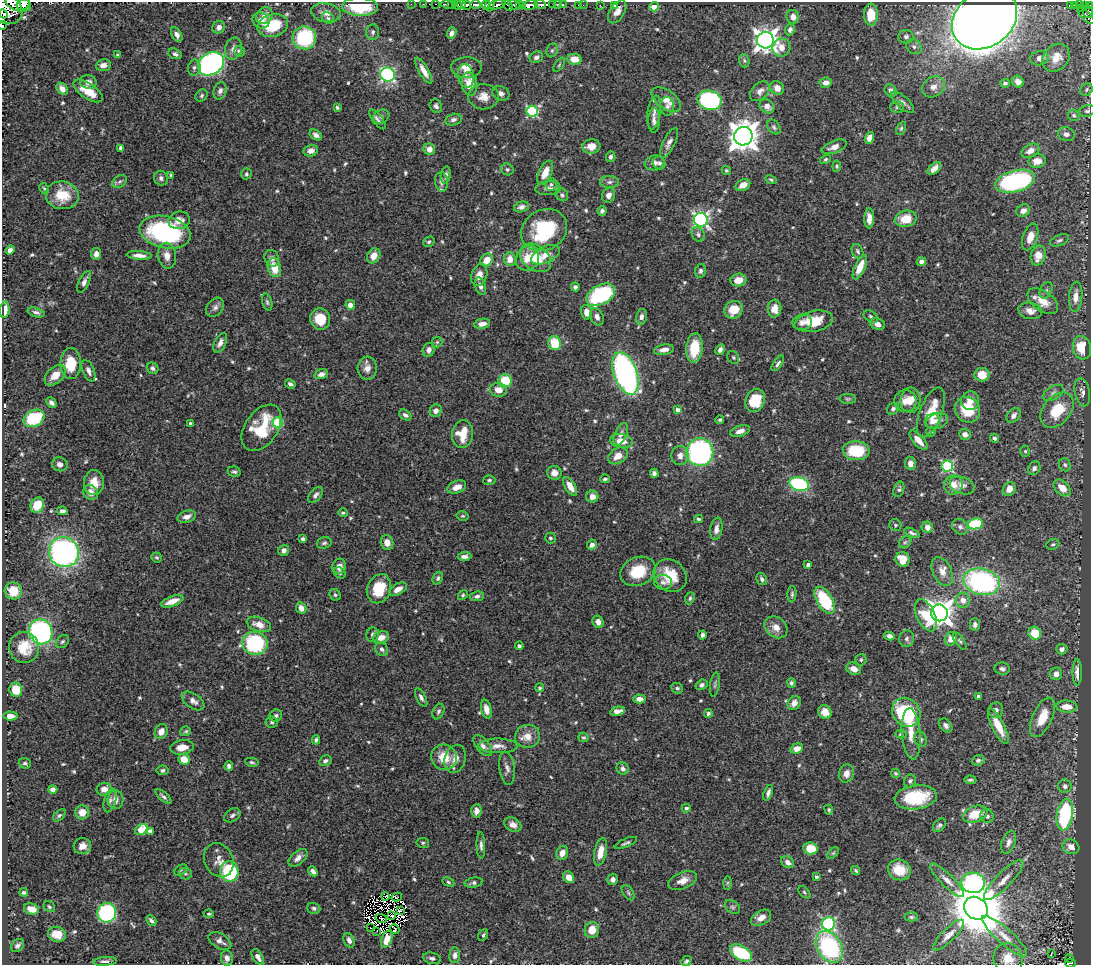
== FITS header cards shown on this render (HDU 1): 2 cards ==
NAXIS1  =                 1089
NAXIS2  =                  963

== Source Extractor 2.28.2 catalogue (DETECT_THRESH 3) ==
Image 1089 x 963 px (HDU 1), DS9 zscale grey, 1 PNG px = 1 image px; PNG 1093 x 967 px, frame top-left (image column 1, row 963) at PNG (2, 2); each listed source drawn as its Kron ellipse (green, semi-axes under 4 px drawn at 4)
Background 0.615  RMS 0.017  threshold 0.0518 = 3 sigma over >= 5 px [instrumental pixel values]
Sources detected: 642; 8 with non-positive FLUX_AUTO (blend fragments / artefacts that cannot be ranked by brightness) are neither listed nor drawn; of the other 634, the 500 brightest by FLUX_AUTO listed and drawn (134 fainter detections omitted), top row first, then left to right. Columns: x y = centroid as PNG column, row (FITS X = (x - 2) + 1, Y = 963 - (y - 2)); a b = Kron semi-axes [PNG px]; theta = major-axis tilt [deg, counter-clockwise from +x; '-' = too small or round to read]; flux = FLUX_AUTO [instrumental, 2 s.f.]
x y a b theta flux
18 3 13 7 -19 570
24 4 7 5 41 530
411 4 2 2 - 12
423 4 2 2 - 5.7
436 4 3 2 - 16
447 4 6 3 -9 33
452 4 3 2 - 20
519 4 3 3 - 56
540 4 6 3 -8 240
553 4 3 3 - 130
558 4 2 2 - 20
563 4 3 2 - 23
457 5 5 4 - 270
461 5 5 3 - 310
466 5 4 2 - 63
476 5 5 3 - 260
486 5 5 4 - 96
490 5 7 3 74 69
497 5 9 3 12 300
507 5 6 3 -55 170
514 5 6 4 -26 190
523 5 4 2 - 16
530 5 8 4 10 650
579 5 3 2 - 21
583 5 2 2 - 4.3
600 5 2 2 - 5.4
615 5 4 3 - 5
1075 5 4 3 - 81
1079 5 4 3 - 37
1070 6 4 3 - 73
1084 6 4 2 - 47
1089 6 4 3 - 130
360 7 18 9 -2 2.8
654 7 4 4 - 17
5 8 18 14 -36 2000
1081 9 2 2 - 400
617 12 13 7 57 7.6
1088 12 6 5 - 31
326 13 15 9 -10 10
3 14 4 2 - 200
871 15 11 7 -88 28
264 16 9 7 46 8.2
1086 16 11 4 -42 89
793 17 7 6 - 6.9
328 18 6 5 - 2.3
985 19 35 28 36 2100
261 21 9 7 -34 8.5
2 25 4 2 - 130
273 26 15 11 14 42
219 27 6 6 - 5.5
790 30 6 5 - 3.9
373 32 8 6 87 3.6
451 33 6 4 68 4.4
177 34 8 5 -60 5.6
906 37 7 7 - 4.8
304 38 11 11 - 87
765 40 8 8 - 940
781 47 9 9 - 13
914 47 8 6 -40 4.3
233 49 11 8 75 7.1
552 50 7 5 68 2.6
239 51 5 5 - 4.7
175 54 7 5 -23 3.2
118 55 4 4 - 2.3
536 57 7 5 27 4.4
1039 58 9 7 13 7.3
1056 58 15 12 48 20
574 59 7 5 -9 19
744 61 7 5 -71 2.3
211 64 14 10 32 370
103 65 7 5 6 7
559 65 8 4 55 2
194 68 8 6 81 3.2
466 68 15 10 2 13
424 71 15 5 -60 10
388 75 7 7 - 190
466 76 12 8 -80 6.6
88 82 8 6 -4 6.1
1018 82 6 5 - 8
826 83 6 5 - 6.9
1005 83 5 4 - 2.2
469 84 12 8 -83 22
933 87 12 9 33 11
777 88 7 6 - 8.6
62 89 6 5 - 7
1086 90 7 6 - 2.5
88 91 16 7 -34 23
220 91 9 6 73 4.5
760 91 11 7 45 6.3
891 91 6 5 - 4.7
501 93 9 7 -27 4.9
202 96 7 5 48 2.4
484 97 15 12 -2 13
666 100 16 9 -36 16
710 100 12 9 -15 170
903 102 14 6 -42 5.2
436 106 7 6 - 3.3
667 106 9 7 -86 4.9
767 106 8 6 -39 8.8
337 107 4 4 - 2
897 107 7 6 - 2.9
532 111 6 5 - 130
1087 111 8 5 14 2.8
654 113 17 6 82 7.2
1074 115 6 5 - 2.2
381 117 8 6 30 3.5
377 119 12 5 -52 3.9
453 120 8 5 13 3.7
654 120 12 6 88 4.7
774 127 8 5 -53 2.7
901 128 7 4 63 2.1
1066 134 8 7 - 5
316 135 7 4 -34 4.7
743 136 9 9 - 1700
869 138 6 4 71 9.3
669 143 16 6 64 6.6
591 146 9 7 6 12
834 147 13 6 20 9
120 148 4 3 - 2.3
429 149 6 5 - 8.6
311 151 7 5 13 6.4
1030 151 9 6 28 7.8
611 157 5 5 - 3
825 159 6 4 37 1.9
1037 161 8 7 - 11
655 163 10 7 9 4.9
659 163 7 6 - 2.6
837 166 5 4 - 1.9
934 168 8 4 42 7.5
507 169 6 5 - 2.3
726 170 5 4 - 1.8
545 173 13 6 65 15
246 174 5 5 - 2.4
171 175 4 3 - 1.9
446 175 8 4 82 3.8
161 178 7 6 - 3.6
771 180 6 4 -27 2
1015 181 20 10 15 210
120 182 8 5 34 2.9
441 182 10 6 -82 5.1
609 182 9 6 2 3.9
551 184 6 5 - 2.8
743 185 8 5 28 11
548 188 13 7 4 6
44 189 6 4 -62 1.9
62 195 16 14 -9 31
562 195 7 6 - 2.6
608 195 7 6 - 6.4
521 207 8 5 15 4.5
602 211 5 4 - 3.2
1023 211 7 6 - 7.6
869 218 10 5 88 8.8
906 219 11 8 14 23
179 220 11 8 14 11
701 220 7 7 - 320
544 230 24 20 31 87
165 232 26 16 -13 180
698 234 8 6 -60 3.5
1030 237 14 7 72 14
1059 240 10 5 23 3
429 242 6 5 - 2.6
10 250 5 4 - 5
858 251 7 5 -67 2.5
96 254 6 5 - 7.4
139 255 12 4 -5 7.2
546 255 15 8 26 12
1038 255 10 7 75 17
167 256 13 9 -80 11
374 256 8 6 59 10
272 258 8 7 - 5.1
528 258 13 11 62 18
536 258 17 12 -38 29
510 259 7 5 -84 11
487 260 7 6 - 15
921 262 5 4 - 4.7
860 267 13 5 66 17
274 268 9 6 -76 25
700 271 7 5 79 3.4
479 275 11 8 74 9.5
739 280 8 6 14 12
84 282 12 5 66 5.1
480 286 9 5 -72 4.7
575 287 4 4 - 3
1046 290 9 5 63 3.1
601 295 15 9 29 130
1076 297 15 6 85 11
1043 301 17 9 -36 19
267 302 9 5 -75 2.5
350 305 5 4 - 7.7
215 307 10 8 49 5
774 309 9 6 82 11
5 310 8 4 87 13
734 310 10 8 34 20
1030 311 12 8 -12 9.3
36 312 9 4 -15 3.8
587 312 7 5 -79 11
597 317 9 6 -69 6.3
641 317 8 5 77 5
871 317 8 5 -34 2.7
320 319 11 10 - 26
814 321 19 10 11 26
802 322 10 7 9 6.1
482 324 8 5 12 7
877 324 8 5 -24 6.9
437 342 5 5 - 1.9
220 343 11 5 63 6.1
555 343 7 6 - 36
694 348 14 8 84 37
1082 348 12 9 -76 32
429 350 7 6 - 5.3
664 350 10 5 10 6.5
720 350 5 4 - 4.5
733 357 7 5 -58 2
778 363 9 4 55 3
71 364 15 10 90 35
153 368 6 5 - 3.4
367 368 11 9 86 8.6
88 371 11 5 -68 5.6
625 373 22 11 -70 350
321 374 7 5 19 5.2
55 375 12 8 41 17
982 375 7 7 - 19
505 381 7 6 - 49
290 384 5 4 - 3.1
498 390 8 7 - 11
1082 392 14 7 -78 6.1
1053 393 11 6 30 4.9
848 399 8 5 -3 2.1
910 400 12 10 86 13
755 401 12 9 68 30
906 401 11 11 - 12
970 401 9 9 - 9.7
51 403 6 4 -44 4.3
893 409 6 5 - 3.5
677 410 4 4 - 6.1
967 410 13 12 - 37
1057 410 20 13 50 40
436 411 6 6 - 6
931 412 26 11 69 31
405 415 7 4 -36 3.8
1014 415 8 6 48 4.8
34 418 11 8 29 73
720 420 4 4 - 1.9
932 421 8 7 - 6.6
937 421 11 7 17 8
278 422 5 5 - 75
190 423 3 3 - 2.3
261 428 26 16 55 50
740 431 10 5 18 8.1
931 432 5 4 - 2
463 434 14 10 84 25
621 434 12 6 66 5.5
965 434 6 5 - 5.4
994 438 5 4 - 3.1
918 440 12 5 -47 12
621 441 11 7 -7 14
856 451 13 9 -4 54
1025 451 5 5 - 1.8
700 452 14 13 - 230
618 456 10 7 33 11
680 456 9 8 - 8.2
910 463 6 5 - 8.6
60 464 8 6 -25 4.7
1065 465 6 6 - 2.6
947 466 6 5 - 140
1034 468 7 6 - 3.9
234 472 7 5 -13 2.4
554 473 7 7 - 8.1
654 473 4 4 - 3.4
605 479 4 3 - 2.2
489 480 6 5 - 2.5
94 483 12 10 90 15
799 484 10 6 -15 140
953 485 9 9 - 12
962 485 13 8 -21 7.3
570 486 10 5 -59 13
457 487 10 6 21 11
1062 488 10 6 -42 14
899 489 8 5 72 2.6
1009 489 7 6 - 10
91 492 8 7 - 9.7
315 495 9 5 51 4.3
592 497 6 6 - 7.4
37 505 8 6 62 25
62 511 5 4 - 4.1
343 513 5 4 - 1.9
463 516 6 4 -12 1.8
187 517 9 6 17 8.1
698 519 4 3 - 1.8
975 524 7 5 9 70
895 525 6 6 - 1.9
927 527 6 5 - 6.7
960 527 8 7 - 4
716 529 11 6 81 6.6
912 533 8 4 -23 3.1
550 538 5 5 - 2.3
303 539 4 4 - 3.4
905 542 7 5 42 2.4
324 543 7 5 17 2.7
387 543 7 6 - 9.3
1053 544 6 5 - 2.3
592 545 5 5 - 6
284 550 5 5 - 4.6
64 552 15 14 - 330
464 556 7 4 3 4.7
157 557 5 5 - 1.9
903 559 7 7 - 19
808 565 4 4 - 2.6
339 566 8 6 74 7.4
638 571 18 14 22 40
942 572 15 9 -66 12
340 573 6 5 - 2.2
670 576 17 15 -43 33
438 578 6 4 63 2.7
762 579 6 5 - 3.1
663 582 9 7 -7 4.5
982 582 19 13 -14 230
379 589 15 11 67 34
398 589 9 5 29 8.7
13 591 8 8 - 27
792 594 8 4 86 2.4
335 595 6 5 - 2.2
463 595 5 4 - 1.8
477 596 7 5 10 4
690 598 6 4 69 2.1
825 600 15 7 -59 81
963 600 7 7 - 9.4
172 601 12 5 20 13
301 608 6 5 - 8.1
939 613 8 8 - 1200
926 615 17 9 -65 34
598 622 6 5 - 6.9
259 624 13 7 -18 13
975 625 6 5 - 4
776 627 12 10 -39 11
41 632 13 11 -61 270
1035 633 7 6 - 35
373 635 7 6 - 4.2
702 635 4 3 - 4.1
889 636 5 4 - 4.7
381 637 8 6 17 11
907 639 8 7 - 4.2
951 639 7 6 - 13
960 641 10 4 -54 2.5
62 642 7 5 43 2.3
255 643 12 11 - 110
519 646 4 4 - 3.4
24 647 16 15 - 26
382 649 7 6 - 3.7
1062 649 5 5 - 4.7
861 660 5 5 - 1.9
854 669 8 6 -24 9.8
1002 669 7 6 - 3.6
1077 672 13 4 -90 8.5
1056 674 6 6 - 7.4
791 683 5 4 - 2.7
715 684 12 4 81 2.7
702 685 6 5 - 3.7
540 688 4 4 - 1.8
677 688 6 5 - 2.5
16 690 7 6 - 21
978 696 3 3 - 2.3
421 697 10 4 -63 4
639 699 6 4 -2 9.2
193 701 13 7 -33 6.8
794 703 7 6 - 7.9
1067 707 11 6 -3 14
486 709 9 5 -76 10
996 710 8 7 - 5.1
617 711 7 4 12 7.5
438 712 8 5 66 2.8
825 712 7 6 - 9.9
906 712 15 13 -50 120
708 713 4 4 - 2.9
10 716 7 4 -3 6.3
276 716 6 6 - 3.8
1042 717 21 9 65 27
272 722 6 5 - 2.6
946 726 8 5 -51 3.9
998 726 19 6 -63 24
186 731 5 5 - 1.9
161 732 7 6 - 8.9
901 734 6 4 2 2.4
911 734 26 9 -85 19
527 736 12 11 - 14
583 737 5 4 - 1.9
921 739 8 6 -65 3.3
316 740 4 3 - 2.3
483 746 12 6 -51 6.4
498 746 19 7 -1 10
182 747 12 7 8 14
797 748 6 5 - 11
444 757 13 12 - 27
184 759 6 5 - 20
455 759 14 10 73 11
978 760 6 5 - 3.3
325 761 6 5 - 3.4
252 762 7 4 -11 2.1
25 763 6 5 - 2.4
229 766 5 4 - 4.2
507 768 17 7 -83 6.2
623 769 6 6 - 4.2
162 770 6 5 - 3
846 773 9 7 74 8.4
895 773 5 4 - 1.7
970 780 6 3 -4 2.2
910 781 6 6 - 3.2
1065 786 6 6 - 4
53 789 4 4 - 6.2
104 789 7 6 - 7.6
768 793 8 4 72 3.9
164 797 10 4 -41 3.6
916 797 21 12 7 60
110 800 12 6 74 4.2
116 800 9 8 - 8.3
686 808 4 4 - 3.5
829 810 5 4 - 1.9
476 811 6 5 - 5.8
82 812 7 7 - 14
975 814 13 8 20 30
59 815 7 4 43 2.1
232 815 9 6 33 3.8
1065 815 16 8 81 120
987 816 7 6 - 3.6
513 825 9 6 -26 7.5
939 825 8 5 49 3.1
141 829 7 5 36 28
150 831 4 4 - 6.5
1009 842 12 6 69 6.7
423 843 6 5 - 2.1
626 843 12 4 23 2.9
481 845 13 4 -88 4
82 846 9 8 - 9.2
1071 847 8 7 - 10
811 848 7 6 - 27
601 852 14 6 77 18
562 853 7 5 64 11
833 853 7 4 44 1.9
298 858 11 6 42 7
219 860 17 14 -64 12
787 862 7 5 -38 6.4
180 870 7 5 28 1.9
856 870 5 3 - 1.9
899 870 12 10 -23 26
229 871 10 9 - 110
313 871 5 4 - 4
185 874 6 5 - 2.3
569 877 6 5 - 9.9
816 877 3 3 - 2.7
613 879 6 5 - 4
947 880 23 6 -44 9.6
1004 880 27 7 46 15
683 881 15 8 22 11
448 882 6 4 -28 1.8
474 883 9 5 13 3.3
727 883 7 4 89 1.8
973 883 12 10 -6 210
24 892 4 4 - 2.2
804 892 7 4 -48 2.2
628 893 9 5 -53 2.2
385 897 4 2 - 2
397 897 5 2 - 2.4
49 907 6 5 - 2.3
732 907 8 6 -40 2.7
314 908 6 5 - 3.2
976 908 13 10 -41 7400
31 909 8 5 -17 9.5
400 910 4 2 - 2.5
107 913 10 9 - 170
209 914 5 4 - 1.8
392 916 4 2 - 2
911 917 7 4 0 1.9
381 918 6 2 -15 2.2
761 918 11 7 30 9.5
151 920 5 3 - 3.2
829 924 7 6 - 150
370 927 2 2 - 4.5
395 929 5 2 - 3.2
592 930 8 7 - 17
377 931 3 2 - 2
57 934 9 7 -16 18
483 935 6 4 62 1.9
949 935 21 6 44 8.5
1005 936 29 7 -41 18
387 939 9 5 68 8.8
349 940 7 5 -64 5
220 941 12 7 -31 6.4
18 945 7 5 45 4
829 947 17 12 -60 150
741 953 12 7 -30 77
1051 954 3 2 - 4.8
455 955 8 5 84 5.3
258 957 9 5 -57 6.5
227 958 8 6 -80 5.9
432 958 9 5 -14 3.7
1008 958 15 14 - 16
1069 958 4 2 - 3.6
105 961 12 3 4 3.5
686 961 5 4 - 2.4
1071 963 5 2 - 17
At the frame edge (FLAGS 8, measured only in part): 10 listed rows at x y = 18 3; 24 4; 1089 6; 5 8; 3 14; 1086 16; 2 25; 829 947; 1008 958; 1071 963
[134 fainter detections neither listed nor drawn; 8 non-positive-flux detections neither listed nor drawn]